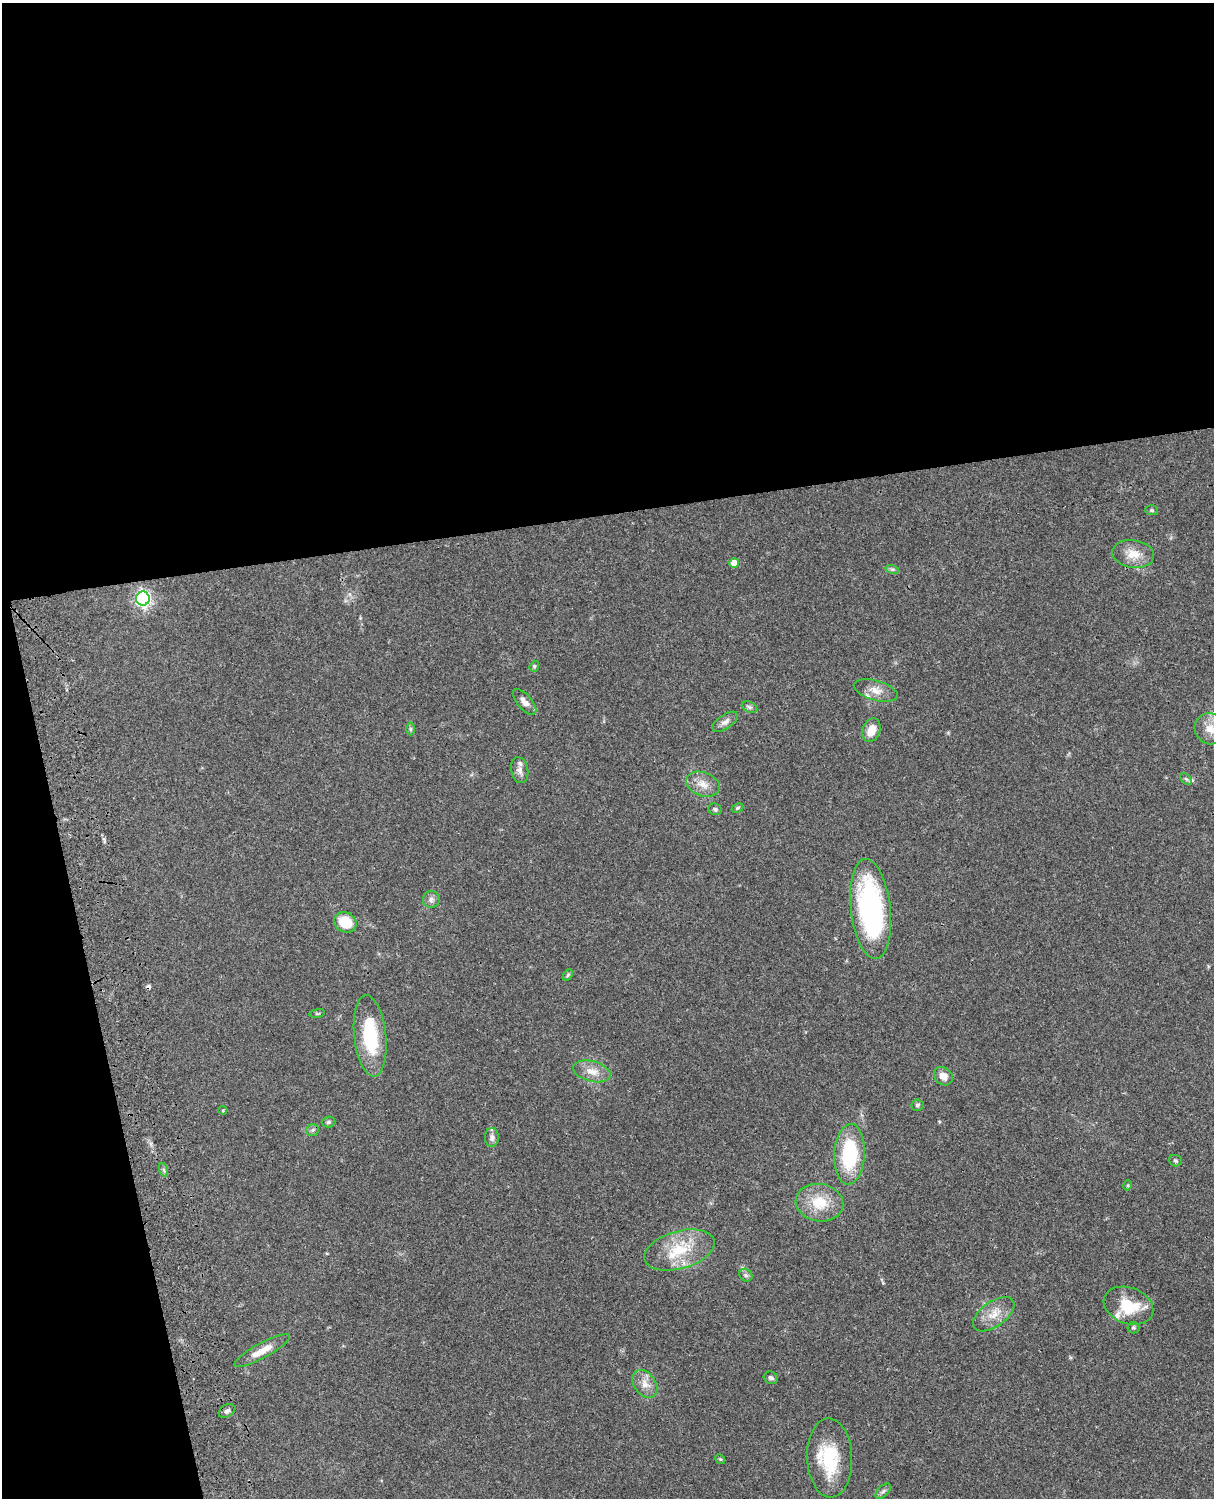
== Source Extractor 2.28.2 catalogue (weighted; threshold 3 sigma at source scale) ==
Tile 1 of 4 x 3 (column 1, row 1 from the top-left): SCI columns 122-1333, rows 3268-4763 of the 5087 x 4927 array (HDU 1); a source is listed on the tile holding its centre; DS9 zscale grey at full resolution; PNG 1216 x 1500 px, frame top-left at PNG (2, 3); each listed source drawn as its Kron ellipse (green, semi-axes under 4 px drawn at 4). Shown black and unused: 39% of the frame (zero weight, under 3 of 4 exposures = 6% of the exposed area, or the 3 px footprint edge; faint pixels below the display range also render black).
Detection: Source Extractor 2.28.2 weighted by HDU 2 'WHT'; one run over the whole footprint, this tile lists its part. Background 0.079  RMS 0.0058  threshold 0.0262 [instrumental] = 3 sigma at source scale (4.5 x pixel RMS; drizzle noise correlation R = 1.50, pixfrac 1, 0.05/0.05 arcsec/px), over >= 5 px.
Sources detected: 52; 1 cosmic-ray / hot-pixel residue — neither listed nor drawn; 3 inside a brighter listed object's ellipse — not listed separately; the other 48 listed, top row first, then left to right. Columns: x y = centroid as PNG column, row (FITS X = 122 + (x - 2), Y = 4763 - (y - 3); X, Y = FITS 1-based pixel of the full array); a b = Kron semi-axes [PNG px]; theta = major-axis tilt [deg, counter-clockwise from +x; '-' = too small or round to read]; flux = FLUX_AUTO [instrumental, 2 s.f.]
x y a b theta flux
1152 510 6 5 - 0.91
1133 554 21 14 -8 9.1
734 563 5 4 - 4.6
892 569 7 4 -18 1.1
143 599 7 6 - 160
534 666 5 4 - 0.82
876 690 23 9 -16 6.6
524 702 16 7 -49 4
750 707 8 5 -26 1.3
725 722 14 7 35 3.1
411 729 6 4 -90 0.88
1210 729 16 15 - 8.4
871 730 12 8 69 8.1
520 770 13 8 -78 3.1
1186 779 7 4 -44 1.1
703 784 17 12 -21 6.6
737 808 6 4 28 0.9
715 809 7 5 -20 1.5
431 899 8 8 - 2.2
871 909 50 20 -83 110
345 922 11 10 - 15
568 975 6 4 60 0.84
317 1013 8 4 9 0.74
370 1036 41 16 -84 33
592 1071 19 10 -15 6.8
943 1076 10 8 -42 4.7
917 1105 6 6 - 1.3
223 1110 4 4 - 0.59
328 1122 7 5 2 1.1
313 1130 6 5 - 1.3
492 1137 9 7 90 2.4
850 1154 30 15 86 44
1175 1161 6 5 - 1
164 1170 7 4 -71 1
1128 1185 5 3 - 0.53
819 1203 24 18 -10 17
679 1250 36 19 16 24
746 1275 7 6 - 1.4
1128 1306 25 18 -20 21
994 1314 24 12 36 8.9
1133 1327 6 6 - 0.93
262 1351 31 7 28 8.8
771 1378 7 6 - 1.6
645 1384 15 11 -55 5.6
227 1411 9 6 31 1.8
830 1458 39 22 -88 30
720 1459 5 4 - 0.69
883 1491 9 5 45 1.5